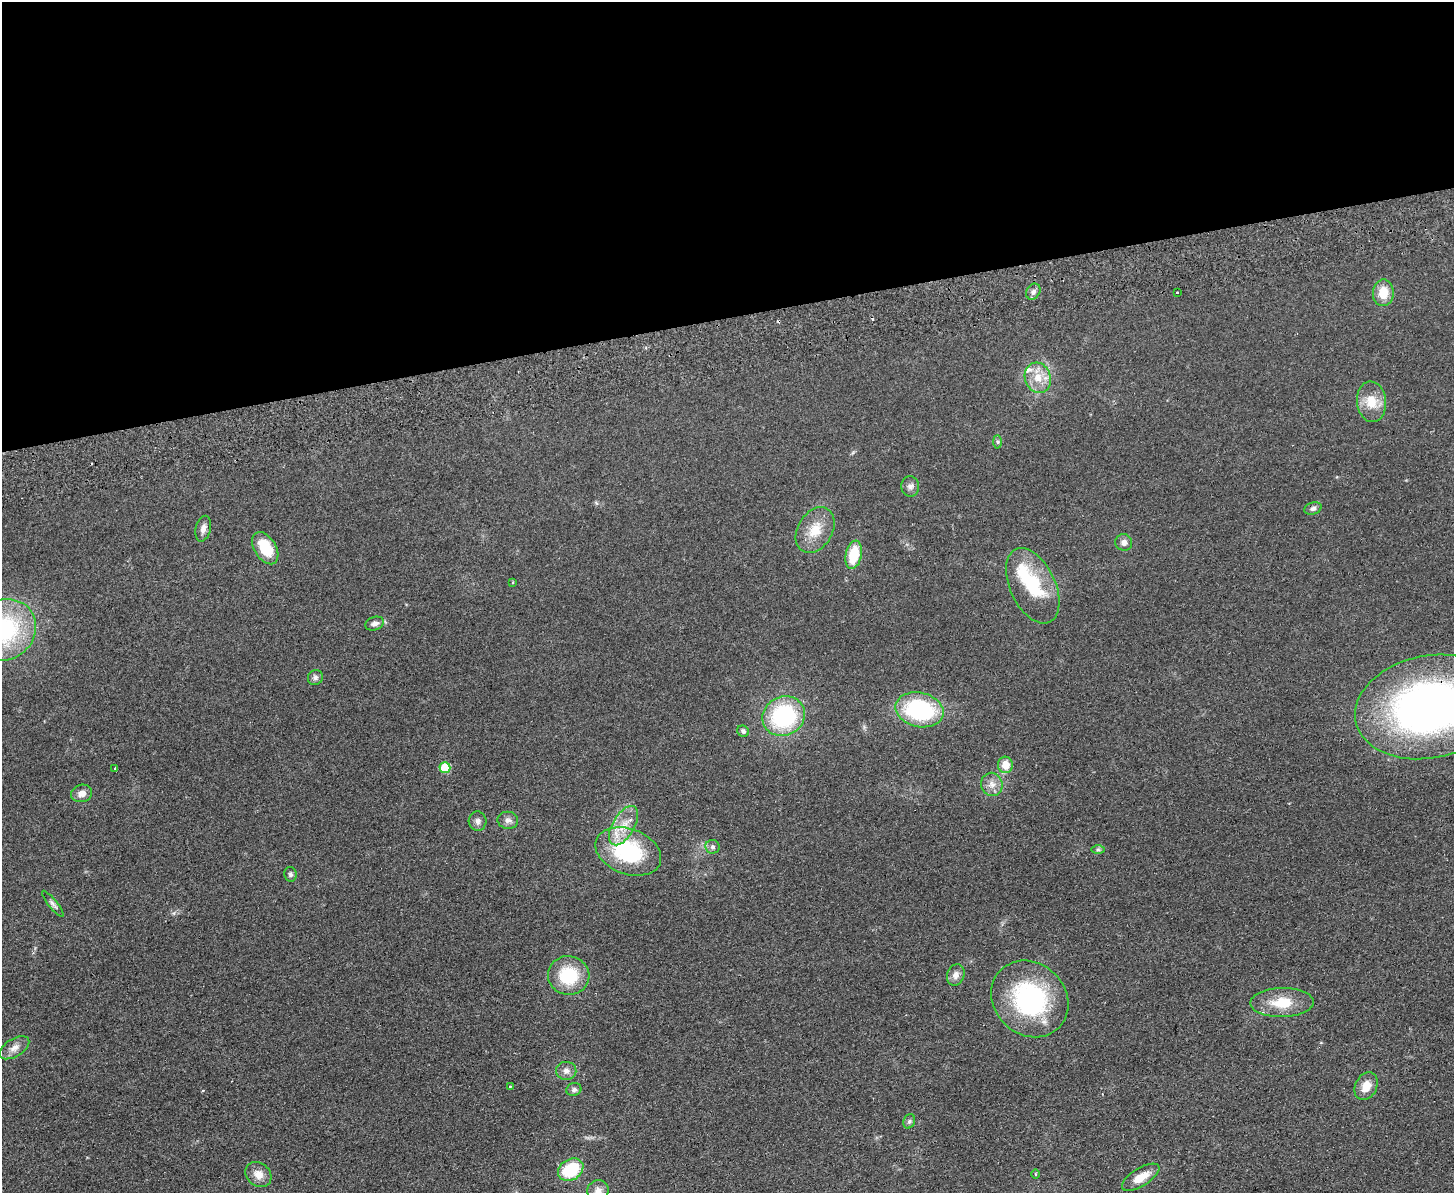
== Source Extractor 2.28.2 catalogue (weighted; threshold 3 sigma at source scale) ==
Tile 2 of 3 x 4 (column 2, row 1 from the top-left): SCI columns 1711-3162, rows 3631-4821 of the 4762 x 4877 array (HDU 1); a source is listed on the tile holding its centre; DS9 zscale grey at full resolution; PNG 1456 x 1195 px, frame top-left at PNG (2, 2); each listed source drawn as its Kron ellipse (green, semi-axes under 4 px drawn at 4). Shown black and unused: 27% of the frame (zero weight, under 2 of 3 exposures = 3% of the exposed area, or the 3 px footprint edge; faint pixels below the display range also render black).
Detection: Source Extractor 2.28.2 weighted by HDU 2 'WHT'; one run over the whole footprint, this tile lists its part. Background 0.084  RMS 0.0092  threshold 0.0414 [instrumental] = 3 sigma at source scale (4.5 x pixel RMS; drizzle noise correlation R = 1.50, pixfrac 1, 0.05/0.05 arcsec/px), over >= 5 px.
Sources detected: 55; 1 inside a brighter object's white glare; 3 cosmic-ray / hot-pixel residue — neither listed nor drawn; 1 inside a brighter listed object's ellipse — not listed separately; the other 50 listed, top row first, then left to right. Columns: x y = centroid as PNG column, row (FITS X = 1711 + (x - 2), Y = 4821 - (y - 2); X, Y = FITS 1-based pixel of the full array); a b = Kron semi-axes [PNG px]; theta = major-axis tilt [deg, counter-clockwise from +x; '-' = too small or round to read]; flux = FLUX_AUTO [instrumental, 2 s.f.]
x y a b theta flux
1033 292 8 6 58 3.3
1177 292 3 2 - 0.92
1383 293 13 10 89 16
1038 378 15 13 -73 14
1371 402 20 14 -85 17
998 442 6 4 -89 1.6
910 486 10 9 - 3.9
1313 509 9 6 18 2.6
203 529 13 7 76 5.1
815 530 24 17 59 20
1124 542 9 8 - 4.5
265 548 18 11 -58 29
854 555 14 8 79 27
513 582 3 2 - 1.3
1033 586 40 22 -65 52
375 623 9 6 20 3.9
4 630 33 30 30 110
315 677 8 7 - 2.9
1430 707 75 51 11 420
920 710 24 17 -13 95
784 716 22 19 28 93
743 731 6 5 - 2.2
1005 765 8 7 - 12
445 768 5 5 - 38
115 769 3 2 - 1.1
992 784 12 10 -71 7
82 793 10 8 13 6.3
508 820 10 8 -8 4.2
477 821 9 9 - 4
624 826 22 11 60 17
712 847 7 7 - 2.4
1098 850 7 4 0 1.6
628 851 34 22 -20 80
290 874 7 6 - 2.1
53 904 16 4 -51 2.8
569 975 21 19 -9 40
956 975 11 8 70 5.4
1030 999 41 35 -43 120
1282 1003 32 14 1 25
14 1048 16 9 32 6.9
566 1071 10 9 - 4.8
510 1086 3 3 - 1.4
1366 1086 14 10 62 12
574 1090 8 6 19 2.8
909 1121 7 5 69 1.9
571 1170 13 10 33 39
258 1174 14 11 -39 8.6
1035 1174 5 3 - 1
1141 1177 21 9 32 14
598 1191 11 10 - 5.4
Overlapping masked pixels (flux is a lower limit): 1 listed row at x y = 1430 707
Isophote crosses this tile's border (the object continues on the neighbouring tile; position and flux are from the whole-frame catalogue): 3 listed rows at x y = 4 630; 1430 707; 598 1191